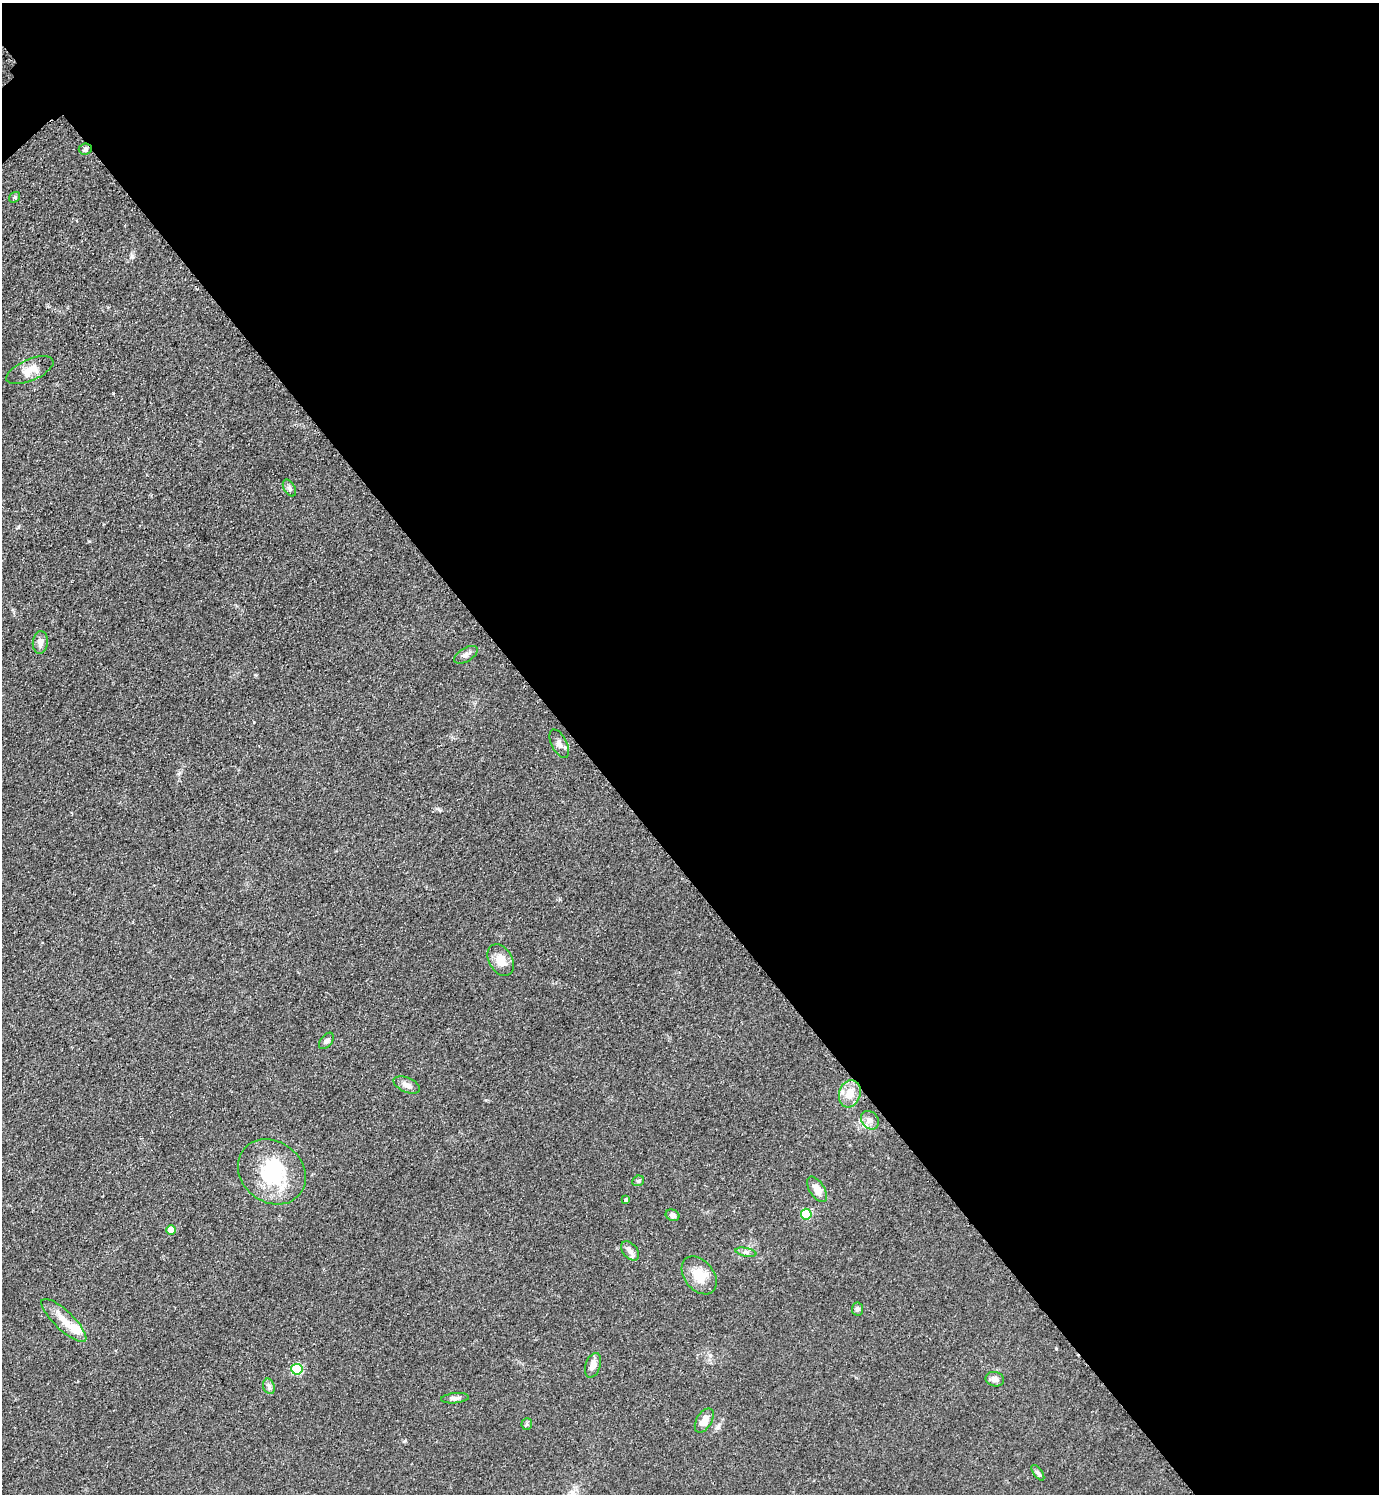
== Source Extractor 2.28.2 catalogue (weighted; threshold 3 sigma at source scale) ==
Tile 8 of 4 x 4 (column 4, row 2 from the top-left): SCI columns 4444-5820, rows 2991-4482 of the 5988 x 5990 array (HDU 1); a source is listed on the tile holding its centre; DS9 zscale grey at full resolution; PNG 1381 x 1496 px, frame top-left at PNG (2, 3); each listed source drawn as its Kron ellipse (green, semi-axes under 4 px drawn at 4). Shown black and unused: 58% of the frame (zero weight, under 2 of 3 exposures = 1% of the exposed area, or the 3 px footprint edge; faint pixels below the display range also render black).
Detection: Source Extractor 2.28.2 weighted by HDU 2 'WHT'; one run over the whole footprint, this tile lists its part. Background 0.0801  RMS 0.0074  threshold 0.0331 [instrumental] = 3 sigma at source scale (4.5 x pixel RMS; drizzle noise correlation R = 1.50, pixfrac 1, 0.05/0.05 arcsec/px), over >= 5 px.
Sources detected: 35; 1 inside a brighter object's white glare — neither listed nor drawn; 2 inside a brighter listed object's ellipse — not listed separately; the other 32 listed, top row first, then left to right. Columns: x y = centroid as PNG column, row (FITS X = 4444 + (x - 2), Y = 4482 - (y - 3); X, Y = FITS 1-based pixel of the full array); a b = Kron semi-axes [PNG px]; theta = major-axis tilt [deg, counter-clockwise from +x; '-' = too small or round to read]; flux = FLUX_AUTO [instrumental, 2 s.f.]
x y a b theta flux
85 149 6 5 - 1.7
15 197 6 4 37 1.1
30 370 25 10 23 9.3
289 488 9 5 -59 2
40 642 11 7 84 4.2
466 655 13 6 32 3.3
559 744 15 7 -63 4
501 960 17 11 -61 9.7
326 1041 9 5 51 2.1
407 1085 14 7 -24 3.9
850 1094 14 10 73 11
870 1120 10 8 -48 3.9
272 1172 36 30 -39 50
638 1181 6 5 - 1.3
817 1189 14 7 -56 6.8
626 1200 4 4 - 2
806 1214 5 5 - 28
672 1215 7 5 -23 2.7
171 1230 5 5 - 11
630 1251 11 7 -49 3.8
746 1252 10 3 -11 1.6
699 1275 21 14 -51 15
858 1309 6 5 - 1.8
64 1320 30 9 -44 11
593 1365 13 7 71 5.2
297 1369 5 5 - 41
995 1379 9 7 -12 3.5
269 1386 8 5 -69 2.1
455 1398 14 5 5 2.8
704 1420 13 7 59 7.4
527 1424 6 5 - 1.2
1038 1473 9 4 -55 1.5
Unlisted compact peaks at least as high as the median listed source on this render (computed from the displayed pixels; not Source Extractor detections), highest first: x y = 132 256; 113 393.